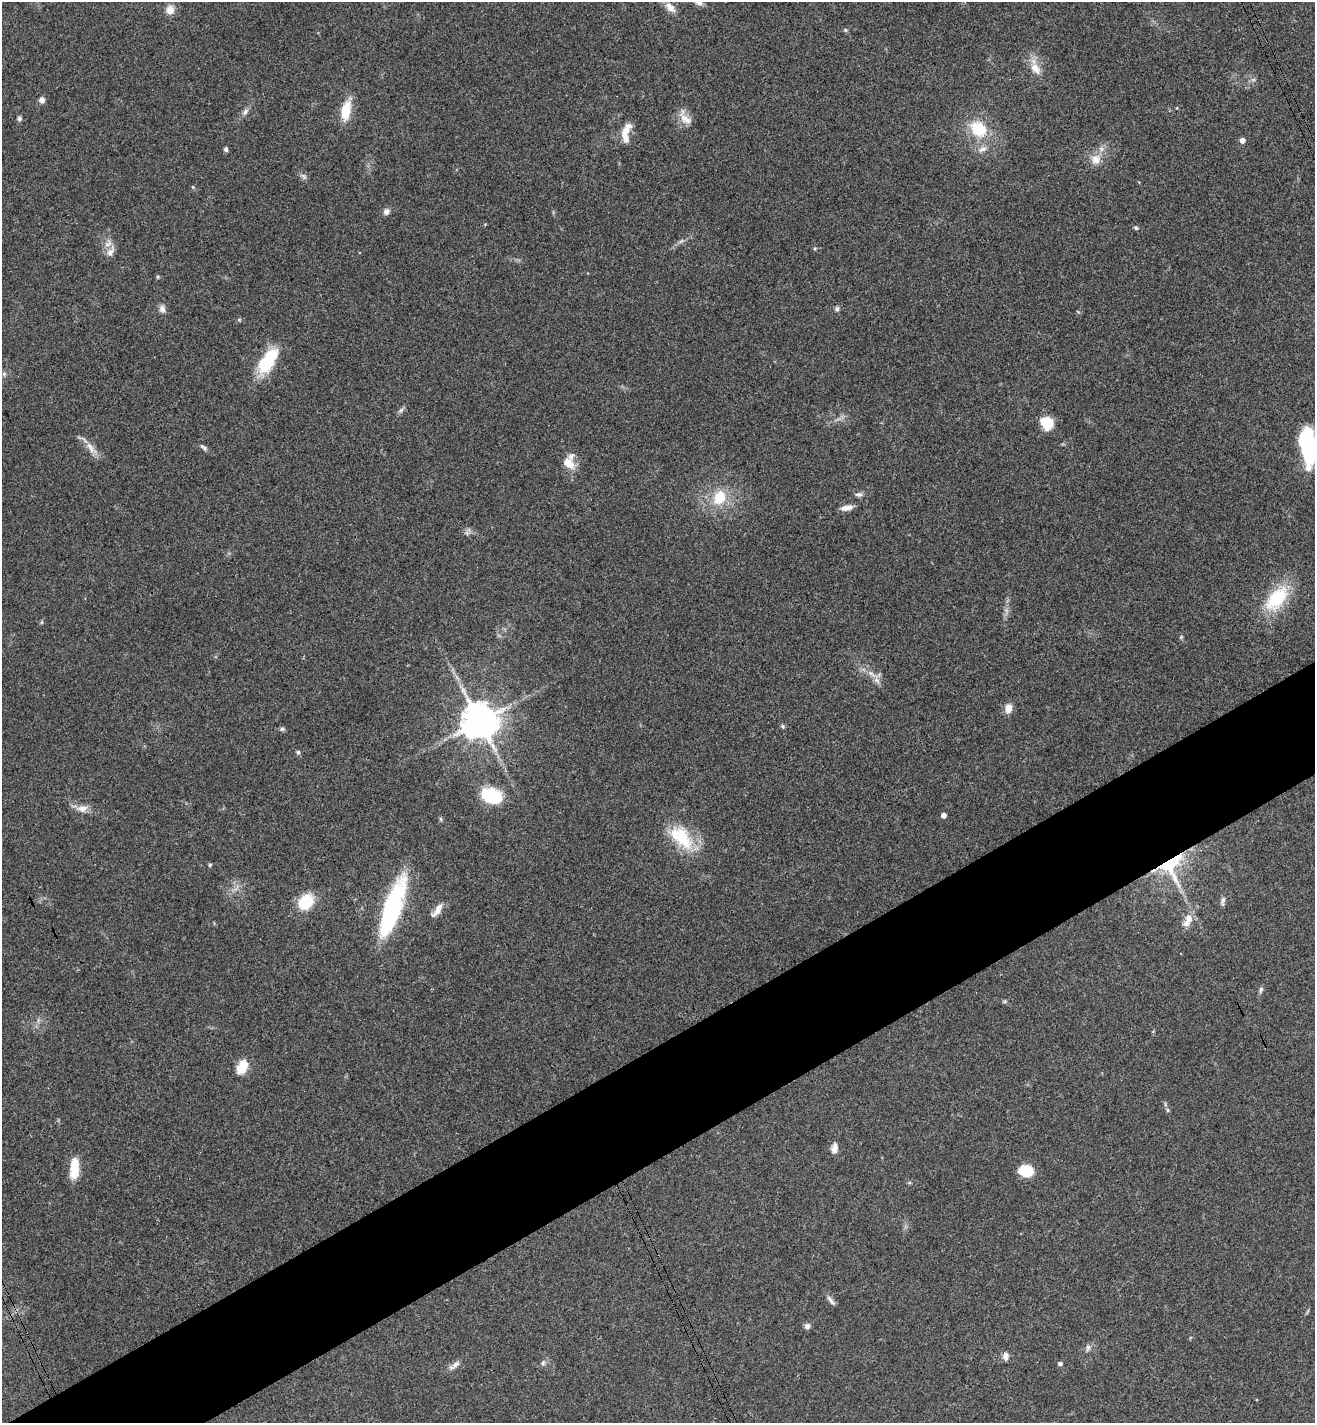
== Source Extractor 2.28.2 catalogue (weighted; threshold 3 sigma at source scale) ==
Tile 7 of 4 x 4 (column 3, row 2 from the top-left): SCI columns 2799-4111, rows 2879-4299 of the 5732 x 5755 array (HDU 1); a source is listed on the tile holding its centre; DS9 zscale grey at full resolution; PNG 1317 x 1425 px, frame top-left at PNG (2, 2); no overlay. Shown black and unused: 7% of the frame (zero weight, under 3 of 4 exposures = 4% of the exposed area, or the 3 px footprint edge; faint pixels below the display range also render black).
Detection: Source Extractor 2.28.2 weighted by HDU 2 'WHT'; one run over the whole footprint, this tile lists its part. Background 0.0388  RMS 0.0047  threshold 0.021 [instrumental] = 3 sigma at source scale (4.5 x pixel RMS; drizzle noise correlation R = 1.50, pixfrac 1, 0.05/0.05 arcsec/px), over >= 5 px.
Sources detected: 86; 2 inside a brighter object's white glare — not listed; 10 inside a brighter listed object's ellipse — not listed separately; the other 74 listed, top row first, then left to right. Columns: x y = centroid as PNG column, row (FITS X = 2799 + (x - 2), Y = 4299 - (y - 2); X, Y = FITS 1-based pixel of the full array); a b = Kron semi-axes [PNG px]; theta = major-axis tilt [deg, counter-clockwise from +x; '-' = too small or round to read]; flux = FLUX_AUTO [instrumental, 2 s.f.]
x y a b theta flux
698 2 12 6 -30 2.6
670 7 16 8 -46 4.7
170 10 10 9 - 4.3
845 30 5 5 - 0.67
1035 68 18 11 -53 5.9
1253 80 7 4 18 0.88
42 100 6 6 - 2.4
346 110 26 11 78 11
245 112 11 6 55 1.8
685 118 22 11 -51 5.3
19 119 6 6 - 1.1
978 129 17 13 -46 18
625 131 24 10 59 6.1
1242 140 4 4 - 3.3
226 149 6 5 - 1
982 149 13 8 27 2.9
1096 159 13 12 - 5.4
304 176 11 4 -50 1.3
193 187 5 4 - 0.52
386 211 8 7 - 2.1
1136 228 6 5 - 0.79
108 244 12 9 49 3.1
815 248 5 4 - 0.56
157 277 5 3 - 0.53
162 309 10 8 -65 2.3
837 309 6 6 - 1.2
239 320 5 5 - 0.59
267 363 40 14 62 24
4 374 6 5 - 0.93
401 410 8 5 37 1.3
1047 423 15 13 -40 9.2
1308 445 39 17 -80 48
204 447 11 5 -38 1.3
91 448 23 8 -52 4.6
569 463 18 12 -46 6
859 494 10 6 0 1.5
719 497 20 15 62 14
847 508 15 6 13 3.1
467 533 8 5 -80 1.3
1277 598 36 19 50 26
42 622 6 4 71 0.59
1181 637 7 4 46 0.58
872 674 18 6 -36 4.1
1008 708 12 9 82 3.6
480 721 11 11 - 1100
783 726 6 5 - 0.79
282 729 6 6 - 0.96
298 752 6 5 - 0.86
492 795 17 12 -18 26
81 808 23 9 -11 4.4
943 815 4 4 - 3
441 819 6 4 -88 0.68
682 839 34 24 -59 22
1170 864 37 17 34 26
210 865 5 4 - 0.63
1223 901 12 5 80 1.5
305 902 19 15 48 15
393 906 56 15 71 70
437 910 21 7 55 4.3
1189 918 13 10 83 4.5
1261 989 9 5 80 1.2
1005 1001 7 5 1 0.71
241 1069 14 12 36 6.9
1165 1104 6 4 -72 0.75
834 1148 14 8 82 2.8
74 1166 24 12 78 8
1029 1171 13 11 72 10
831 1301 16 5 -52 1.9
807 1326 7 7 - 1.7
1088 1348 10 6 78 1.4
1005 1356 10 7 -87 2.3
543 1363 9 6 80 1.2
1060 1363 6 5 - 1.1
455 1364 16 7 33 2.7
Overlapping masked pixels (flux is a lower limit): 1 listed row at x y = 1170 864
Isophote crosses this tile's border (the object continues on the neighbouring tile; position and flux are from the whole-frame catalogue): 2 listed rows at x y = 698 2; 1308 445